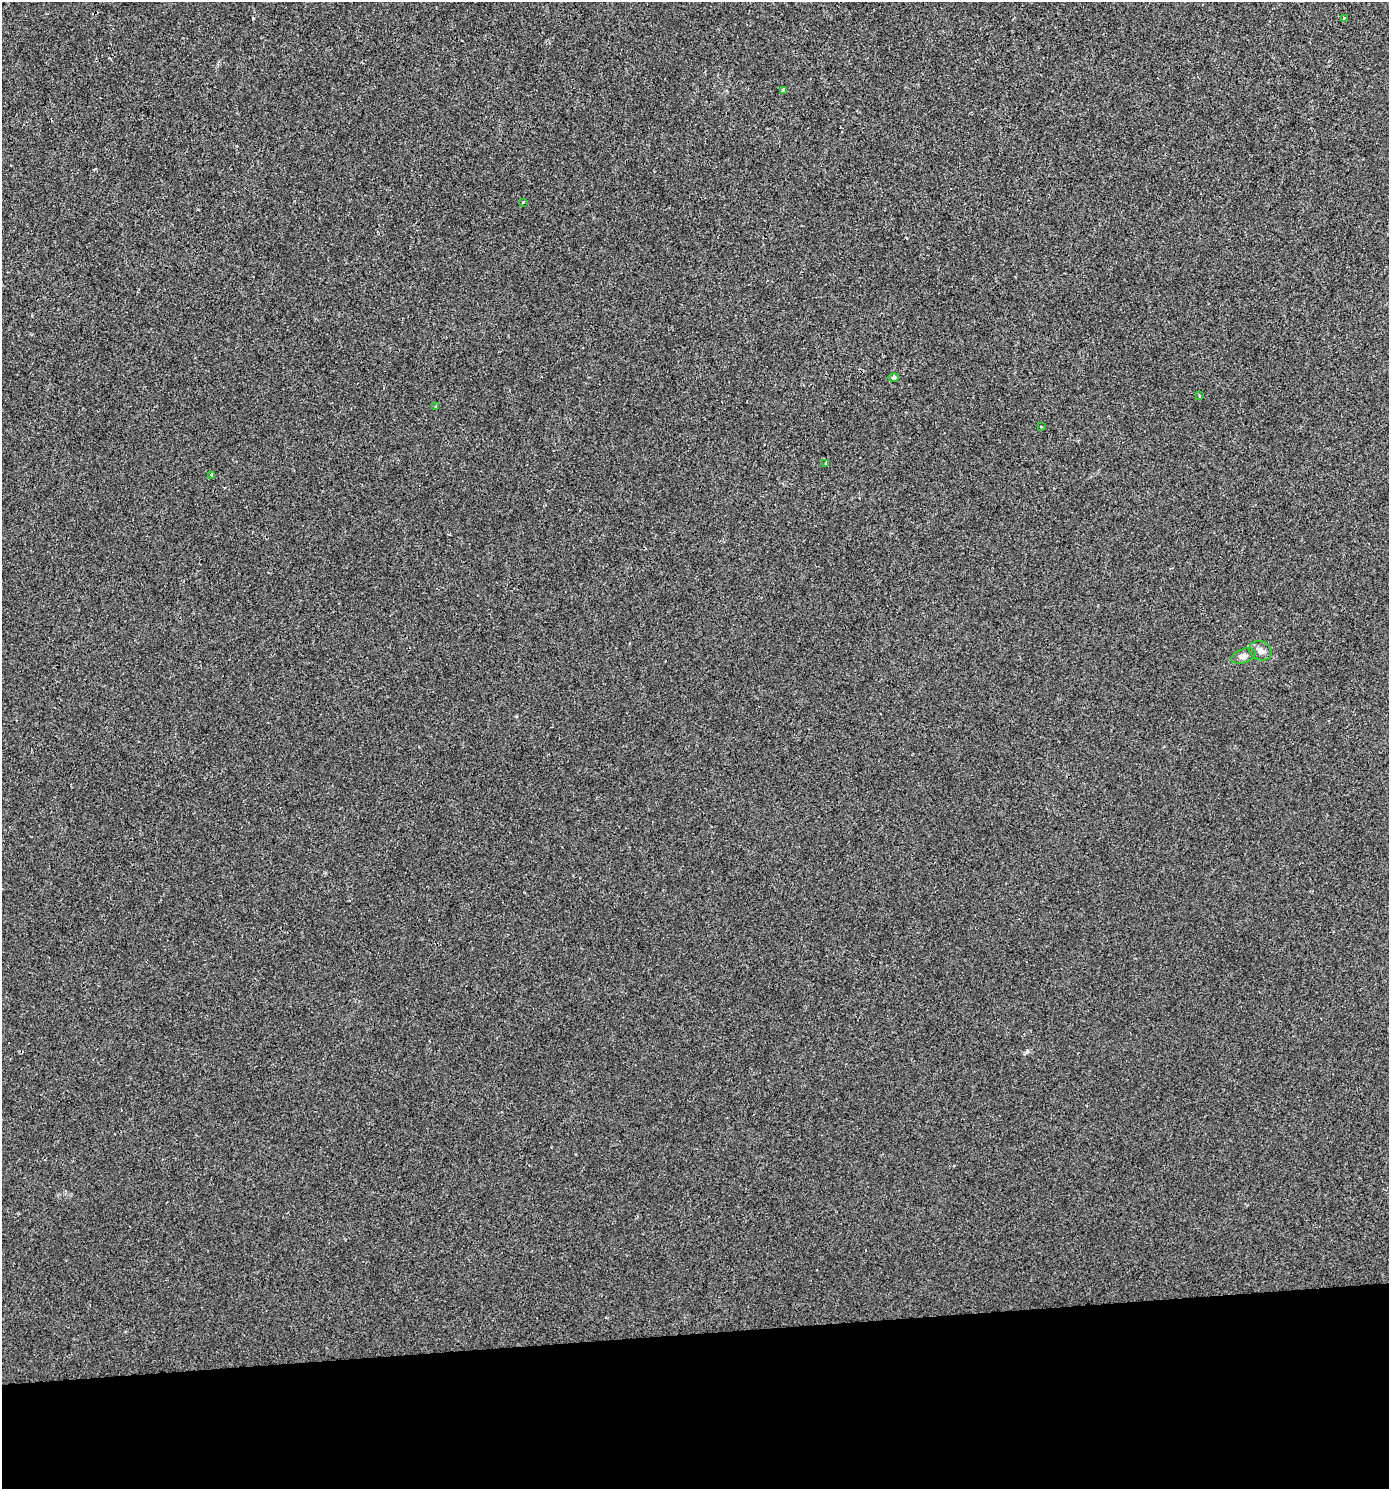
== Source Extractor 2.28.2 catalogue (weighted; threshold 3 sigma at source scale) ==
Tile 8 of 3 x 3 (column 2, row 3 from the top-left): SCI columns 1430-2816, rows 1-1487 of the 4206 x 4461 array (HDU 1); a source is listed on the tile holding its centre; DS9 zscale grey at full resolution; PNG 1391 x 1491 px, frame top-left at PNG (2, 2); each listed source drawn as its Kron ellipse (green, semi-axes under 4 px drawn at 4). Shown black and unused: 10% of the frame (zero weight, under 2 of 3 exposures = <1% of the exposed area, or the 3 px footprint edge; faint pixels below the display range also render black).
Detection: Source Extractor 2.28.2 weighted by HDU 2 'WHT'; one run over the whole footprint, this tile lists its part. Background 0.00186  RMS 0.0044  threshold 0.0199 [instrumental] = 3 sigma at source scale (4.5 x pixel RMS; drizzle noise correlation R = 1.50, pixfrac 1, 0.0396/0.0396 arcsec/px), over >= 5 px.
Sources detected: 11; all 11 listed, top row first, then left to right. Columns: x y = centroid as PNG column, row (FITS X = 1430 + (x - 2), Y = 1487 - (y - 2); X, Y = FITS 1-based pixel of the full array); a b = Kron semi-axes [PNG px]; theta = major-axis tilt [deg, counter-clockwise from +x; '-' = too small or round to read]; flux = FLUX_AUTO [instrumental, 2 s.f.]
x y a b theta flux
1344 18 3 3 - 0.57
783 90 4 3 - 1.9
523 202 4 2 - 0.4
894 378 5 4 - 1.4
1199 395 3 3 - 0.94
436 407 4 3 - 0.38
1041 427 2 2 - 0.33
826 463 3 3 - 2.3
212 475 4 3 - 2.2
1261 651 12 9 -26 2.4
1243 656 13 7 21 2